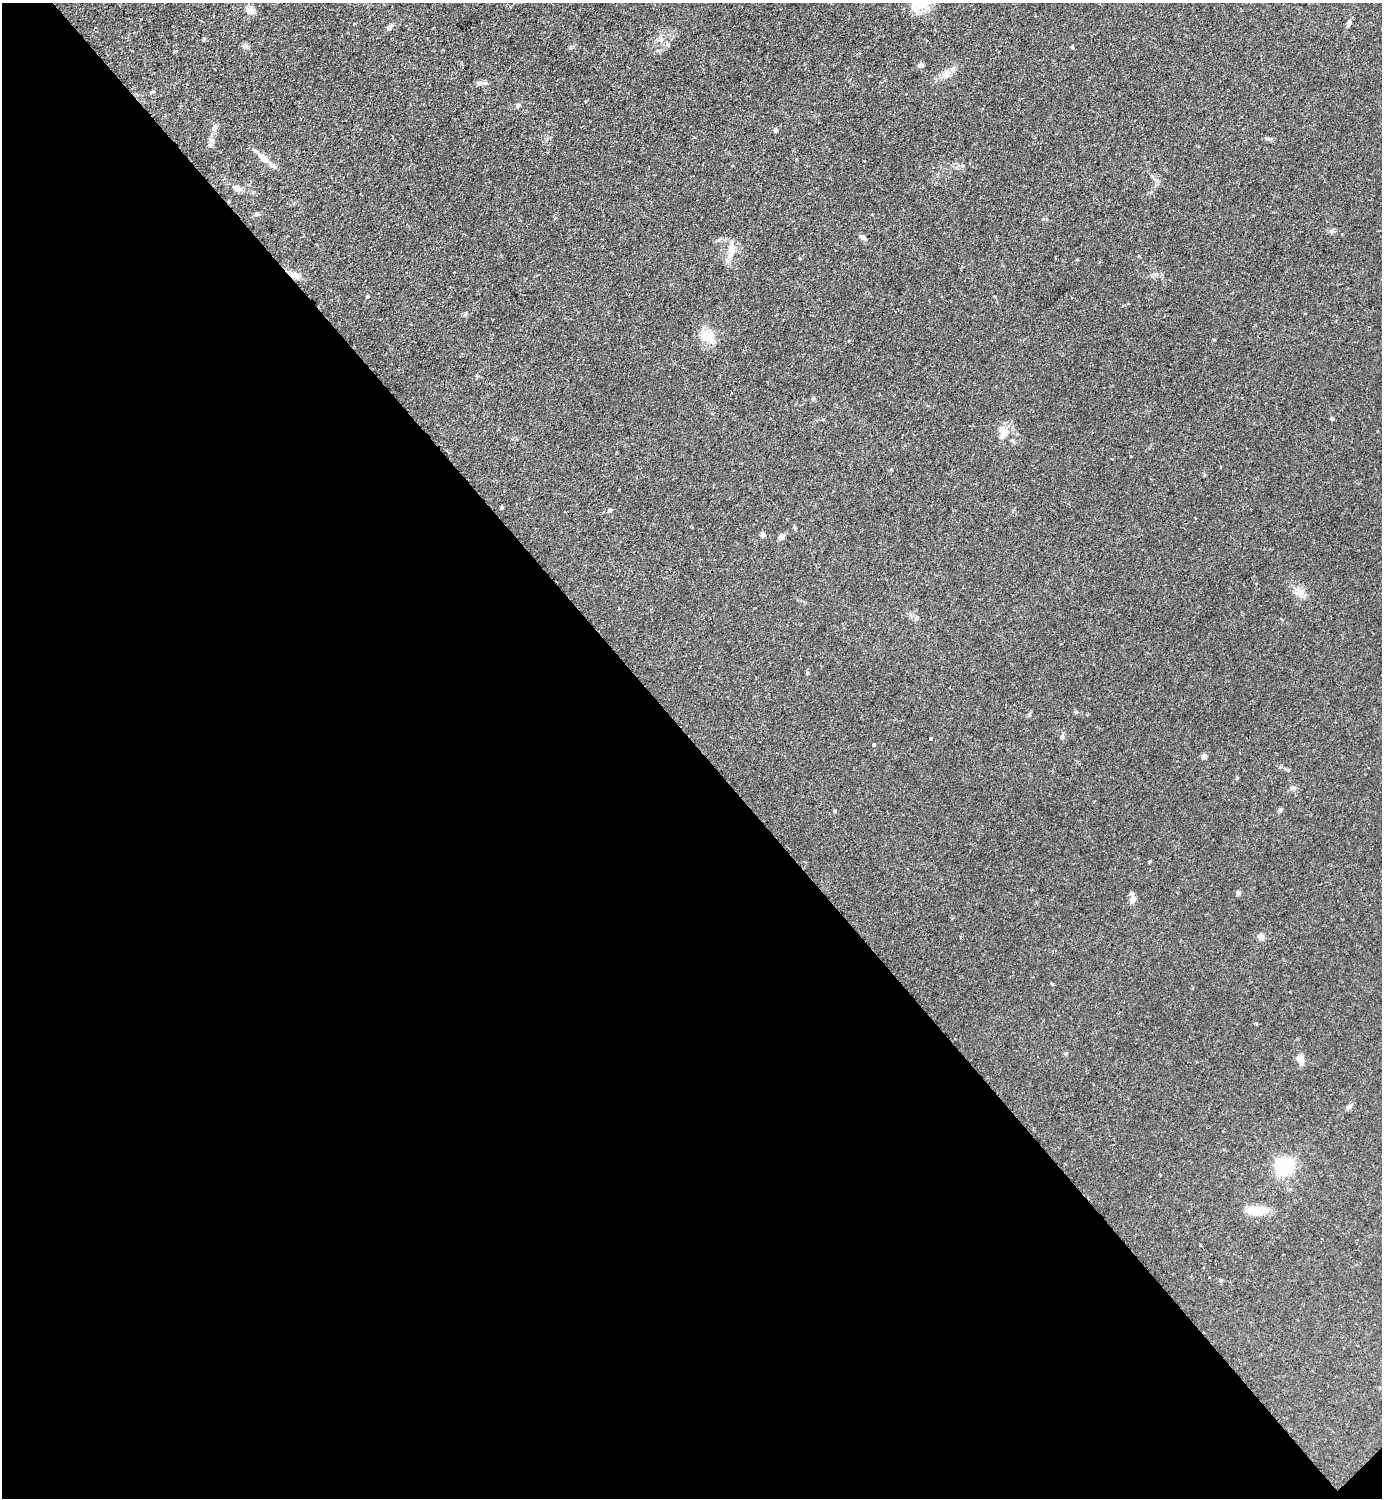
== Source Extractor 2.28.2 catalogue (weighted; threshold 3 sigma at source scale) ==
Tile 14 of 4 x 4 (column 2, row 4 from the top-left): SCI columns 1540-2919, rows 2-1497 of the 5983 x 5984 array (HDU 1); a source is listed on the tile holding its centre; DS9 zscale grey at full resolution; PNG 1384 x 1500 px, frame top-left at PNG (2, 3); no overlay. Shown black and unused: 51% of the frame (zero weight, under 2 of 3 exposures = <1% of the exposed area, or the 3 px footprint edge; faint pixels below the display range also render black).
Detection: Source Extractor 2.28.2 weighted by HDU 2 'WHT'; one run over the whole footprint, this tile lists its part. Background 0.0841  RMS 0.006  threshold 0.0271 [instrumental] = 3 sigma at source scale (4.5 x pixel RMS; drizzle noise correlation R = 1.50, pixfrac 1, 0.05/0.05 arcsec/px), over >= 5 px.
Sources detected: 51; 2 cosmic-ray / hot-pixel residue — not listed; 2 inside a brighter listed object's ellipse — not listed separately; the other 47 listed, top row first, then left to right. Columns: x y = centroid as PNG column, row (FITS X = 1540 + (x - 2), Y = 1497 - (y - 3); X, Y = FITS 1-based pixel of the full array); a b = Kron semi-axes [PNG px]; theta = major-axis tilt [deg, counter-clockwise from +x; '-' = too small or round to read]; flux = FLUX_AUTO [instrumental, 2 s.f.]
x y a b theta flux
250 10 11 10 - 3.5
1349 23 7 5 51 1.5
389 27 7 5 42 2
204 39 4 4 - 0.94
660 40 7 5 -21 1.9
245 46 7 6 - 1.6
1072 47 5 4 - 0.63
921 65 7 6 - 1.6
946 75 12 9 39 4.3
479 83 8 6 4 1.8
518 105 7 5 12 1.3
215 127 9 5 77 1.8
775 130 6 4 -71 1.3
264 158 13 7 -44 5
238 189 8 6 -19 3.5
256 214 7 5 5 1.2
863 237 10 5 -34 1.6
731 250 20 8 81 8.5
295 275 15 8 -15 4.5
367 297 5 3 - 0.62
707 336 22 14 -26 9.9
1214 340 5 3 - 0.45
1332 418 5 4 - 0.75
1003 432 21 11 85 6.6
610 510 5 4 - 0.93
692 527 4 2 - 0.5
763 535 6 6 - 1.6
781 537 9 7 47 2.2
1299 592 13 10 -49 4.9
1029 714 7 4 46 0.9
1062 737 7 5 88 1.3
930 739 3 3 - 1.7
874 744 3 3 - 1.1
1204 756 6 6 - 1.9
1280 810 6 5 - 1.1
1150 861 3 3 - 0.96
1238 892 6 5 - 1.6
1132 900 10 8 80 3.1
1260 937 8 7 - 2.5
1052 984 3 3 - 0.74
1301 1060 15 8 -78 4
1349 1107 8 6 32 1.8
1284 1166 7 6 - 200
1257 1210 23 10 1 12
1200 1246 3 2 - 0.67
1209 1277 2 2 - 0.38
1221 1280 5 4 - 0.66
Overlapping masked pixels (flux is a lower limit): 1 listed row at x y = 295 275
Unlisted compact peaks at least as high as the median listed source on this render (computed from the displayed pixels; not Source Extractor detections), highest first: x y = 835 811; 1237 778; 1076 712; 1156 274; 813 398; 808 673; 1331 231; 465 314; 501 508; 1293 788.